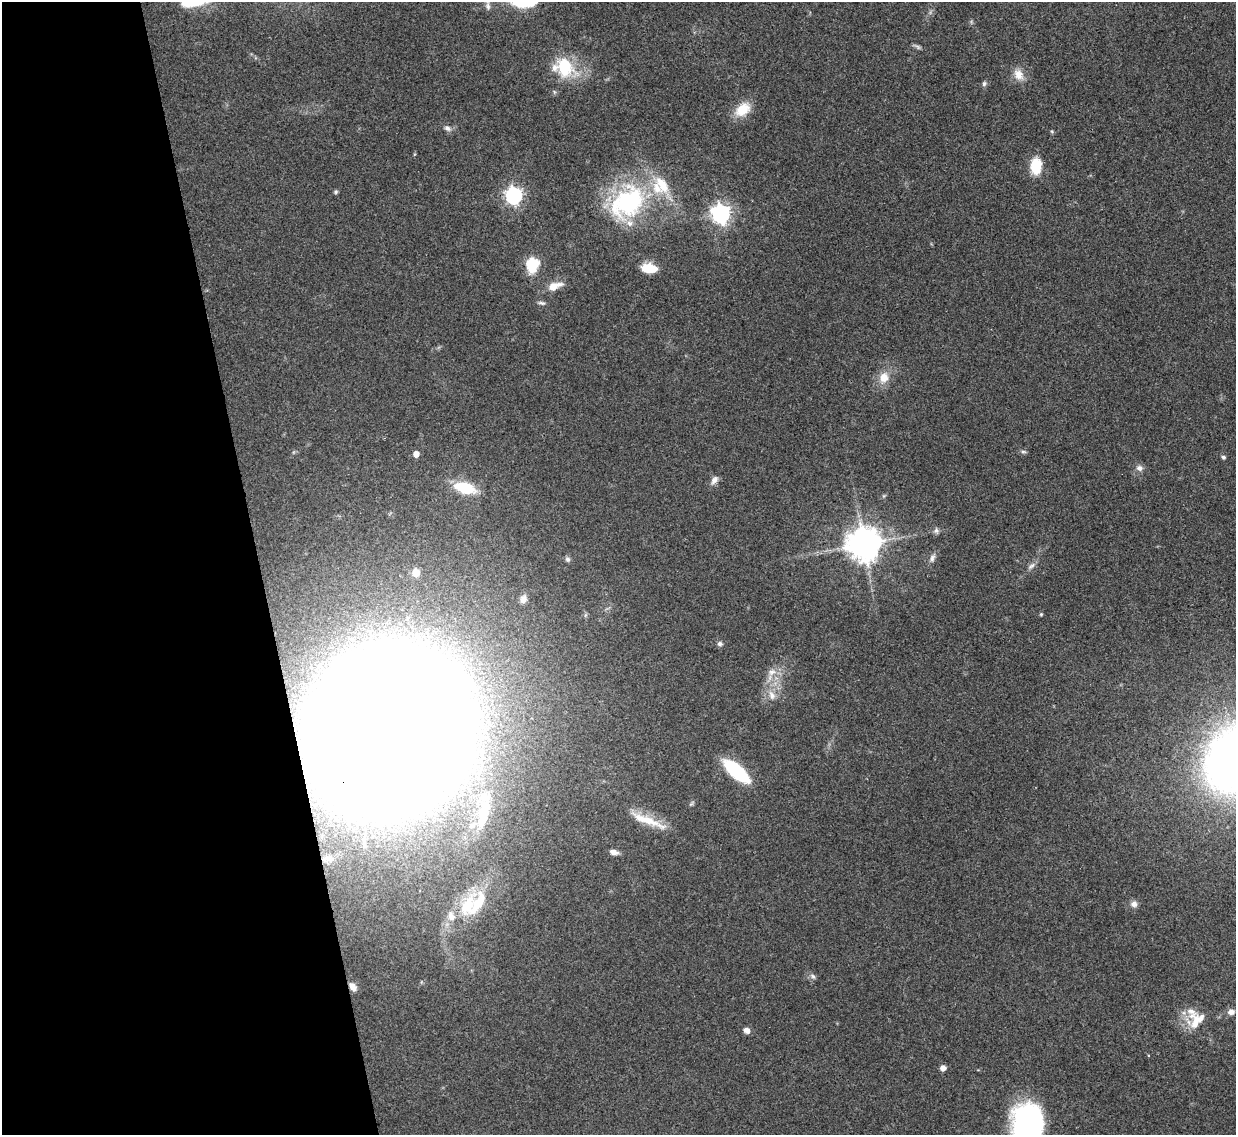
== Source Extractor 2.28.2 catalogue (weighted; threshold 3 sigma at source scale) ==
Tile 5 of 4 x 4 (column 1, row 2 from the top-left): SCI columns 1-1234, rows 2403-3535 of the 4937 x 4921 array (HDU 1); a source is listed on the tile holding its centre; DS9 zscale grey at full resolution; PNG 1238 x 1137 px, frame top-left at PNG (2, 2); no overlay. Shown black and unused: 21% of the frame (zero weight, under 3 of 4 exposures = <1% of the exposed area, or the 3 px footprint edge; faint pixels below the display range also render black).
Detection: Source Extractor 2.28.2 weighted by HDU 2 'WHT'; one run over the whole footprint, this tile lists its part. Background 0.0961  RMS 0.0062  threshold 0.028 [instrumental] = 3 sigma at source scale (4.5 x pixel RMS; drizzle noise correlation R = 1.50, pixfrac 1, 0.05/0.05 arcsec/px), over >= 5 px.
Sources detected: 60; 1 too faint to see at this stretch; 1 inside a brighter object's white glare — not listed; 9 inside a brighter listed object's ellipse — not listed separately; the other 49 listed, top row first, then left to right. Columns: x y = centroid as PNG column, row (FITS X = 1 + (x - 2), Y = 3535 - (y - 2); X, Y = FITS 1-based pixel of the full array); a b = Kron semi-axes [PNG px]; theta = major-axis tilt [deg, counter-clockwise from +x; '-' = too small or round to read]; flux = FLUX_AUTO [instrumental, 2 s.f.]
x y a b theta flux
488 6 13 7 -81 3.3
565 67 28 20 -54 28
1018 75 15 11 -60 7.1
984 84 7 5 87 1.4
742 109 18 12 40 15
447 128 9 7 -34 2.4
1036 166 18 12 88 17
336 192 6 5 - 1
514 196 7 7 - 200
627 202 51 37 45 83
721 214 7 7 - 320
533 264 7 6 - 69
649 268 15 9 -7 15
554 286 17 8 20 8.7
542 303 10 4 -12 1.5
884 378 14 11 69 8.9
1023 452 8 4 0 1.2
416 454 5 5 - 5.9
1223 457 5 5 - 1.1
1139 468 9 8 - 3
714 480 12 7 56 3.1
464 488 21 10 -15 25
884 496 6 4 60 0.94
936 531 8 7 - 2.1
863 544 10 9 - 1400
932 558 13 7 67 2.9
568 559 7 7 - 1.5
1031 566 13 5 38 2.4
416 573 5 5 - 15
523 599 9 7 64 4
1041 614 4 4 - 0.8
720 644 7 6 - 1.6
772 672 13 9 21 5.5
772 695 14 8 -69 5.3
392 731 87 76 48 5400
736 771 26 9 -41 57
691 804 9 4 49 1.1
484 813 51 15 78 38
648 820 49 9 -22 16
614 852 8 6 -9 3.7
1134 904 8 8 - 3.1
468 906 41 18 67 31
813 976 9 5 -44 1.7
353 987 10 6 -57 4.8
1231 1012 7 6 - 3.7
1195 1024 19 18 - 12
746 1030 7 6 - 3.4
943 1068 5 5 - 4.4
1027 1126 38 27 83 160
Overlapping masked pixels (flux is a lower limit): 2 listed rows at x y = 392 731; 353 987
Isophote crosses this tile's border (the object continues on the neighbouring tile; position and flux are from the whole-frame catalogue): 2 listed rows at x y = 488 6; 1027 1126